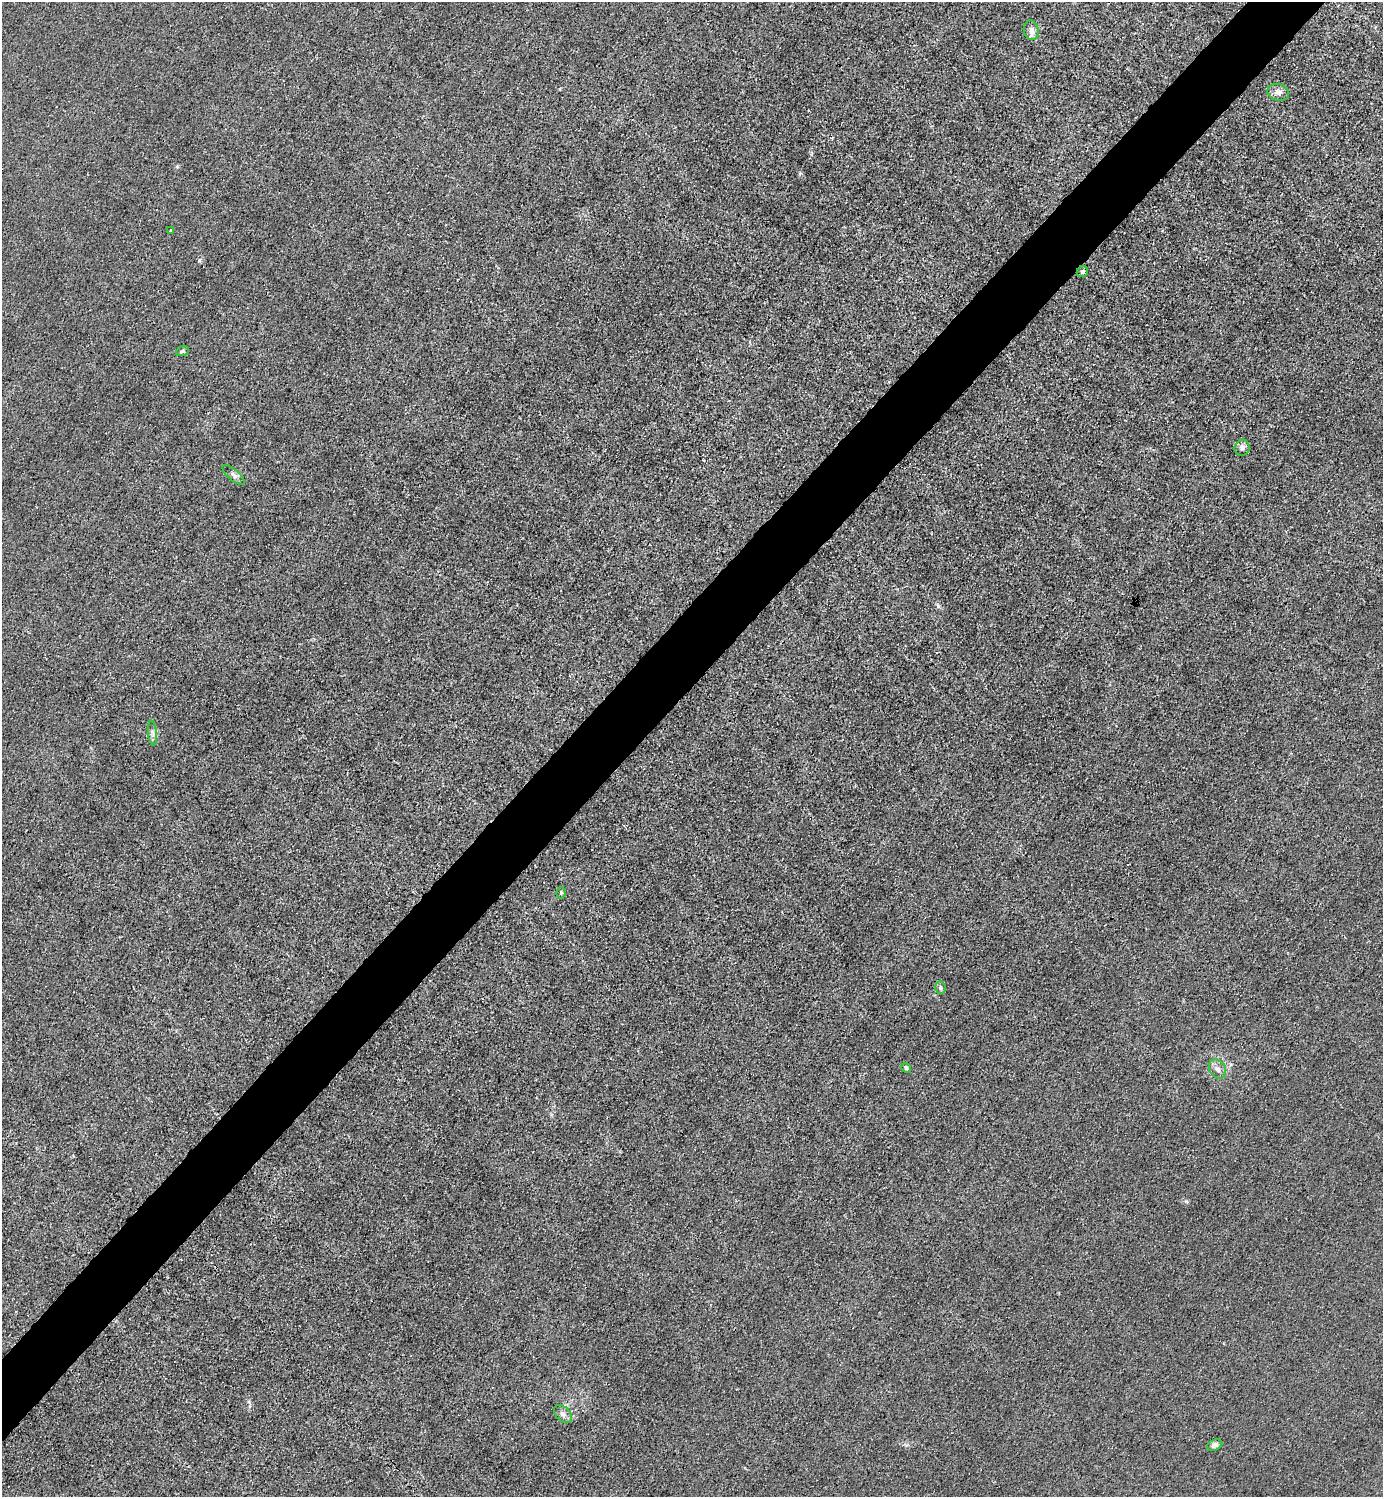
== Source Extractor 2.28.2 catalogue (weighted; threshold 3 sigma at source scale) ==
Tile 10 of 4 x 4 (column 2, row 3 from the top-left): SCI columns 1682-3062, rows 1497-2991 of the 5983 x 5983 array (HDU 1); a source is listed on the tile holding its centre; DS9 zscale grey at full resolution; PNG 1385 x 1499 px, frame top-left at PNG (2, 2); each listed source drawn as its Kron ellipse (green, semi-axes under 4 px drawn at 4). Shown black and unused: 5% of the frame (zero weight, under 3 of 4 exposures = <1% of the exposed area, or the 3 px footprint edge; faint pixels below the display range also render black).
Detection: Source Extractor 2.28.2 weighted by HDU 2 'WHT'; one run over the whole footprint, this tile lists its part. Background 0.0215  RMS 0.0062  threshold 0.0278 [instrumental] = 3 sigma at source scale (4.5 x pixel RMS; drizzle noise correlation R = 1.50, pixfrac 1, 0.05/0.05 arcsec/px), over >= 5 px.
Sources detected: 14; all 14 listed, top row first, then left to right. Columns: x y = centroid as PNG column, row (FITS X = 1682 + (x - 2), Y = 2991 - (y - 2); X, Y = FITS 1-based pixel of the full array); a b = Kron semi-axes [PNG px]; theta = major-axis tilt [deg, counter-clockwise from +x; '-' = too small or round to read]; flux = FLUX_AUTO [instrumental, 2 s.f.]
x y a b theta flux
1031 30 10 7 -80 3.3
1278 92 11 8 -16 3.5
170 230 3 2 - 0.91
1082 272 6 5 - 1.2
182 351 6 5 - 1
1242 448 8 7 - 2.4
233 475 14 5 -40 2.1
152 733 12 4 -83 2.1
561 893 6 4 -88 0.94
940 988 6 5 - 1.3
906 1068 5 4 - 1.1
1217 1069 10 8 -54 3
563 1414 11 7 -45 2.8
1215 1445 8 5 25 2.3
Unlisted compact peaks at least as high as the median listed source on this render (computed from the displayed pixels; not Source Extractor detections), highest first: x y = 938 606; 1186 1201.